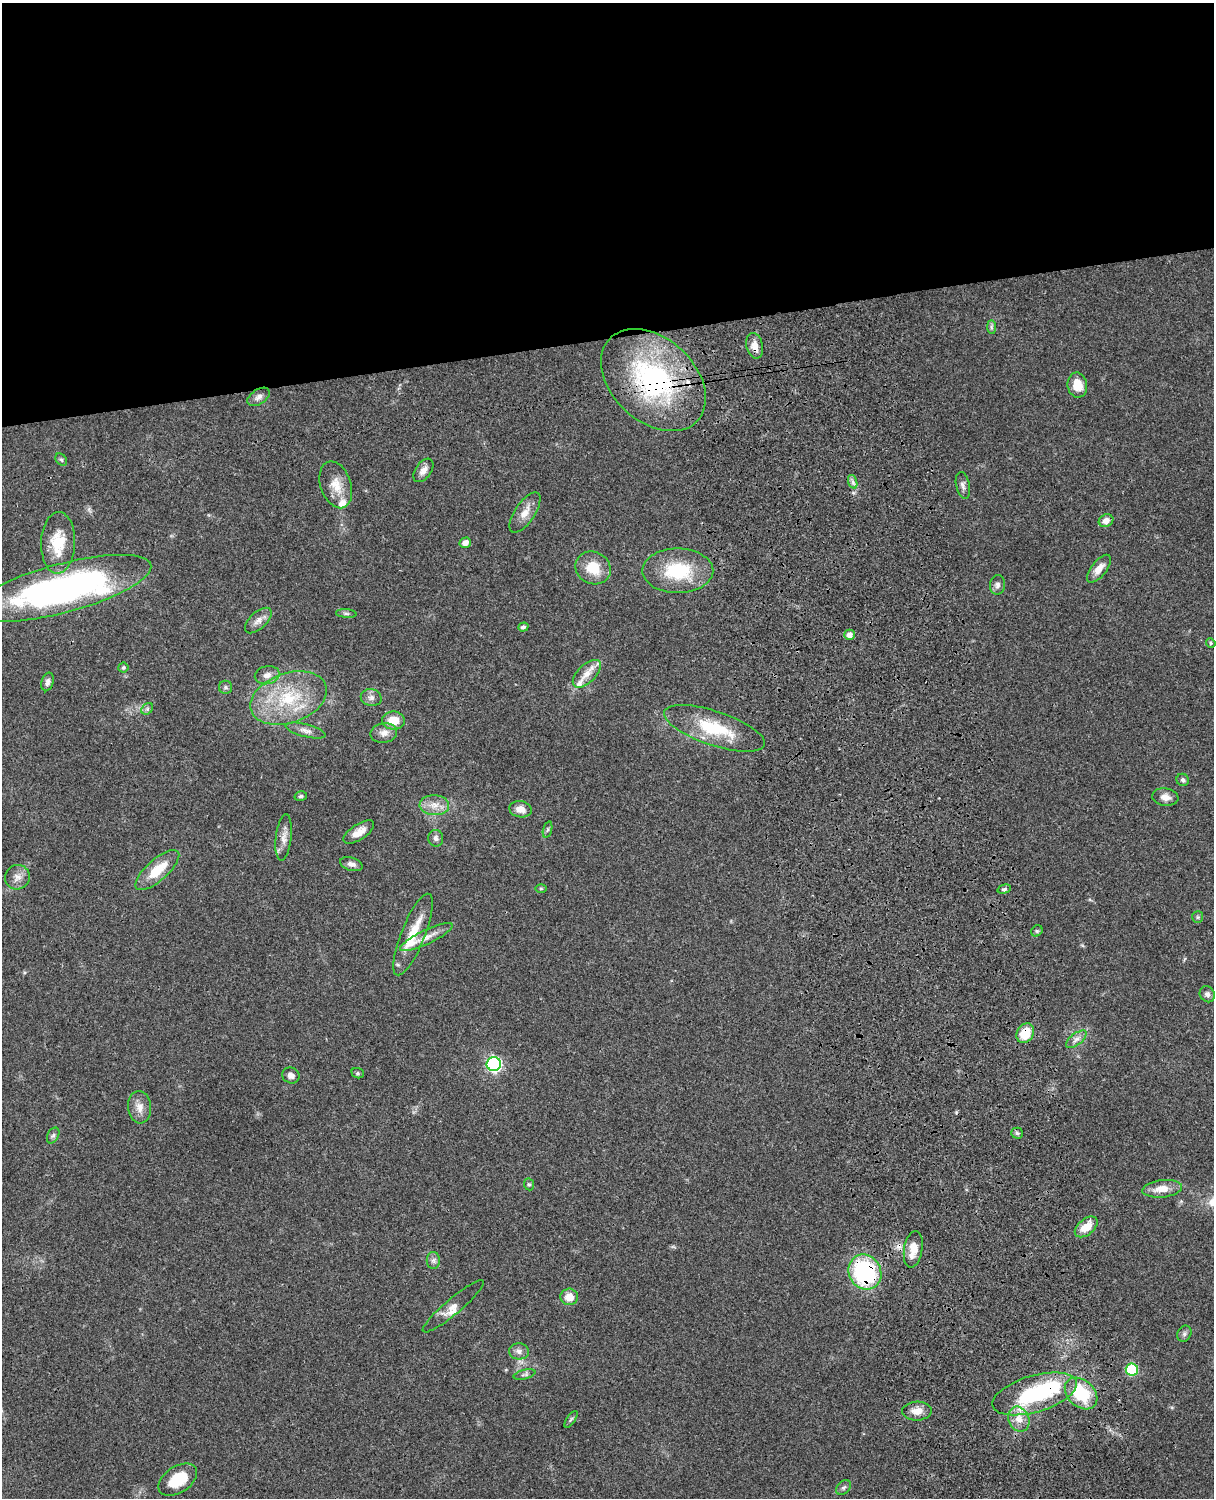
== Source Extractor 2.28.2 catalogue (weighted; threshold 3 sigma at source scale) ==
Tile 2 of 4 x 3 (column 2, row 1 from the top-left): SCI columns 1333-2544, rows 3268-4763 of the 5088 x 4927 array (HDU 1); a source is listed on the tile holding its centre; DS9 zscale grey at full resolution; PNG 1216 x 1500 px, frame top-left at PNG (2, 3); each listed source drawn as its Kron ellipse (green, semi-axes under 4 px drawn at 4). Shown black and unused: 23% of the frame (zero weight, under 3 of 4 exposures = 6% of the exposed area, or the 3 px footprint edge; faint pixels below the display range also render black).
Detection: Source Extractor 2.28.2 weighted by HDU 2 'WHT'; one run over the whole footprint, this tile lists its part. Background 0.0795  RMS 0.0058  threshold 0.0262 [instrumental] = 3 sigma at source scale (4.5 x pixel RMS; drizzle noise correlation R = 1.50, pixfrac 1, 0.05/0.05 arcsec/px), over >= 5 px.
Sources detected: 90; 2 inside a brighter object's white glare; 1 cosmic-ray / hot-pixel residue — neither listed nor drawn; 5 inside a brighter listed object's ellipse — not listed separately; the other 82 listed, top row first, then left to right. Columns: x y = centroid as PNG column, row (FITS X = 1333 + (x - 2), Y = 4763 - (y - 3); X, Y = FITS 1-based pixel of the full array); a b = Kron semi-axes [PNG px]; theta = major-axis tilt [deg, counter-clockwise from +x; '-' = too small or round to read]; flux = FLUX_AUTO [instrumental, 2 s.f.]
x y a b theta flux
991 327 7 4 -89 1
755 346 13 8 -78 5.1
653 380 60 41 -43 100
1077 385 12 10 -81 9.4
259 397 12 7 34 2.6
61 460 7 5 -52 0.95
423 470 13 7 55 3.6
853 482 7 4 -72 1.5
336 485 24 15 -71 9.6
963 485 14 6 -78 2.2
525 512 23 10 56 6.2
1106 521 7 6 - 3.5
58 543 31 17 88 17
465 543 6 5 - 3.6
593 568 18 16 -29 14
1099 569 17 7 52 5.3
678 571 35 22 0 32
997 585 9 7 79 2.2
62 588 92 24 15 200
346 613 10 4 -5 1.2
258 620 16 8 43 3.7
523 627 5 4 - 1.5
849 635 5 5 - 4.1
1211 643 5 4 - 0.86
123 668 5 5 - 0.88
587 674 17 9 44 6.3
267 675 12 9 12 3.7
48 682 9 6 75 1.8
226 687 6 6 - 1.2
289 698 39 25 19 37
371 698 10 8 -14 2.6
147 709 6 5 - 1.2
393 721 11 9 1 9.8
714 728 53 17 -19 29
306 731 20 6 -14 3.7
384 733 13 9 10 4.1
1183 780 6 6 - 1.3
301 796 6 4 15 0.95
1165 797 13 8 -8 4.1
434 805 15 10 -3 6.2
521 809 11 8 -10 4.7
548 830 8 3 71 0.95
359 832 17 8 33 5.5
284 837 23 8 83 4.9
436 838 8 7 - 1.9
351 864 11 6 -16 2.7
157 870 28 10 42 16
17 877 12 12 - 4.4
541 888 5 3 - 0.61
1004 889 7 4 15 1.2
1198 917 6 5 - 0.95
1037 931 6 5 - 0.83
413 935 44 12 68 17
426 937 29 7 26 6.4
1207 994 8 7 - 2
1025 1033 10 8 58 14
1076 1039 12 5 38 2.8
494 1064 7 7 - 130
358 1073 6 5 - 0.94
291 1075 9 7 -30 2.5
140 1107 16 11 -84 5.1
1017 1133 5 5 - 1.1
53 1135 8 5 62 1.5
529 1184 6 5 - 0.94
1162 1189 20 8 6 8.1
1086 1227 13 8 39 8.2
913 1249 18 9 81 7.9
433 1260 8 6 89 1.9
865 1272 18 16 -60 68
569 1297 9 8 - 7
453 1306 39 8 40 5.4
1184 1334 8 6 60 1.6
519 1351 10 8 -3 2.5
1132 1370 6 6 - 36
524 1374 11 4 14 1.4
1034 1394 43 18 16 54
1081 1394 18 13 -42 27
917 1411 15 9 2 5.4
571 1419 10 3 56 1
1019 1419 13 10 -68 6.6
178 1480 21 13 33 17
844 1487 8 6 43 1.4
Overlapping masked pixels (flux is a lower limit): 5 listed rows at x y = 755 346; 653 380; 1025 1033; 865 1272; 1034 1394